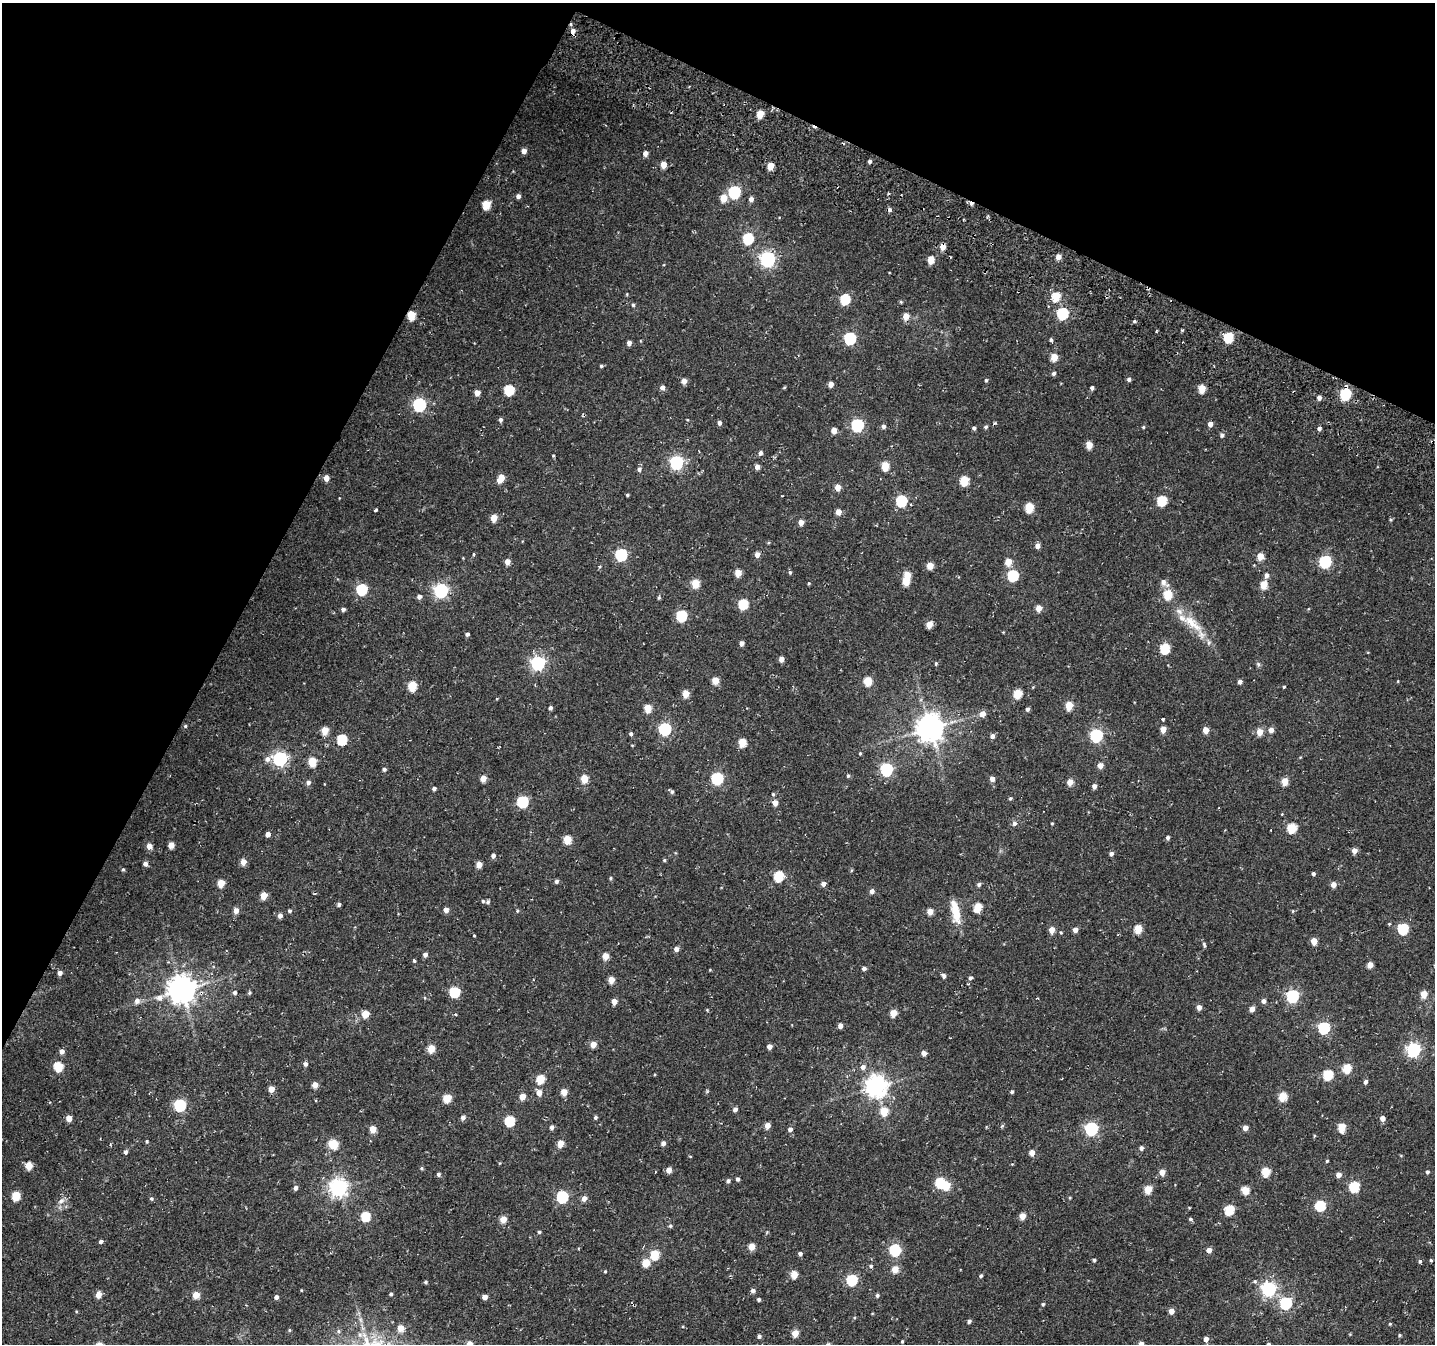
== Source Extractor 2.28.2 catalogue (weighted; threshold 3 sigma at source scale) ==
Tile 2 of 4 x 4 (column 2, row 1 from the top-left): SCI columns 1507-2939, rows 4359-5700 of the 5806 x 5920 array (HDU 1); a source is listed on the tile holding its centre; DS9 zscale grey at full resolution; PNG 1437 x 1346 px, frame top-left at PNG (2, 3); no overlay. Shown black and unused: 25% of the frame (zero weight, under 2 of 3 exposures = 3% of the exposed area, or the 3 px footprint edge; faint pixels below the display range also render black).
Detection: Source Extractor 2.28.2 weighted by HDU 2 'WHT'; one run over the whole footprint, this tile lists its part. Background 0.0152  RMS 0.0048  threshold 0.0217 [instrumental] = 3 sigma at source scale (4.5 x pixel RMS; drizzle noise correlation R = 1.50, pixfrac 1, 0.0396/0.0396 arcsec/px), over >= 5 px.
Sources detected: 367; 2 inside a brighter object's white glare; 3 cosmic-ray / hot-pixel residue — not listed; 2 inside a brighter listed object's ellipse — not listed separately; the other 360 listed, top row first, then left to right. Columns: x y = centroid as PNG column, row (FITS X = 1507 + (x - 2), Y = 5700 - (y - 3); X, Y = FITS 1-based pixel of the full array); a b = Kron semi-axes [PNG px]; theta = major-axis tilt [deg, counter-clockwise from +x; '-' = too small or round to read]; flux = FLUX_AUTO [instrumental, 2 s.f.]
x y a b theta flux
760 114 5 5 - 7.7
524 151 5 5 - 2.6
645 153 5 4 - 2.7
870 161 4 3 - 1.2
663 165 5 5 - 5
770 166 5 4 - 6.8
734 192 6 6 - 48
518 196 5 4 - 1.8
723 198 6 5 - 7.4
751 199 5 5 - 2
486 205 6 5 - 13
748 238 6 5 - 33
943 247 5 5 - 4.2
1058 257 5 4 - 3.4
767 259 7 6 - 120
931 260 5 4 - 7.9
627 294 4 3 - 0.43
1056 296 5 5 - 16
845 299 6 5 - 25
633 305 4 4 - 0.66
1062 313 6 6 - 44
411 315 6 5 - 13
906 316 5 5 - 5.5
1134 321 4 3 - 0.68
1228 337 6 5 - 23
850 338 6 6 - 49
1051 340 4 4 - 0.86
629 343 4 4 - 1.8
1054 357 5 5 - 7.9
601 366 4 4 - 0.59
1053 373 5 4 - 1.1
1129 379 5 4 - 1.2
986 380 5 4 - 0.63
684 381 5 5 - 3.2
830 384 4 4 - 3.1
662 387 5 5 - 2.1
784 388 5 3 - 0.45
1092 388 4 4 - 1.1
1202 389 5 5 - 9.9
509 390 6 5 - 26
477 393 5 5 - 4
1345 394 6 5 - 37
1319 398 5 5 - 1.9
419 404 6 6 - 75
501 419 5 5 - 1.2
719 423 4 4 - 1.5
1210 424 5 4 - 2.5
857 425 6 6 - 57
883 426 5 5 - 1.3
986 427 5 4 - 0.82
1143 427 4 4 - 0.5
974 428 4 4 - 0.94
1319 428 4 4 - 1.2
834 430 4 4 - 3.8
1222 435 5 5 - 1.4
1089 445 5 4 - 6.4
760 453 5 4 - 1.5
553 456 4 3 - 0.41
676 462 6 6 - 81
885 466 6 5 - 13
757 467 5 5 - 2.4
639 469 6 5 - 1.3
326 478 5 5 - 3.7
501 478 8 5 57 7.5
964 481 6 5 - 17
838 487 5 4 - 5.3
627 495 3 3 - 0.61
901 501 6 5 - 37
1162 501 6 5 - 23
1029 507 6 5 - 16
376 510 4 3 - 0.64
838 512 5 4 - 4
494 518 5 4 - 7.1
1390 520 4 4 - 0.65
801 522 4 4 - 3.4
1037 546 5 5 - 2.7
474 554 4 3 - 0.43
757 554 5 4 - 2.9
621 555 6 6 - 51
1260 556 5 4 - 7.2
1325 561 6 6 - 55
507 562 5 4 - 3.7
1008 562 5 5 - 7.2
930 565 5 5 - 6.4
599 567 5 3 - 0.55
790 572 5 4 - 0.79
738 573 5 4 - 6.9
1013 575 6 5 - 36
1267 575 6 5 - 2
906 581 5 5 - 10
695 583 5 5 - 12
809 583 4 4 - 0.47
1164 583 12 7 -42 2.8
1264 585 5 5 - 10
361 589 6 6 - 37
441 590 7 6 - 87
1168 594 6 5 - 15
419 597 5 5 - 1.7
659 597 5 4 - 0.7
743 604 6 5 - 23
1039 608 5 4 - 5.1
343 609 5 4 - 1.2
681 616 6 5 - 35
1192 623 39 13 -39 13
929 625 5 4 - 5.3
467 634 4 4 - 1
741 643 4 4 - 2.4
1165 648 6 5 - 24
781 659 4 4 - 3.1
538 663 6 6 - 100
936 663 5 4 - 0.64
1258 664 6 5 - 0.82
715 680 5 5 - 7.3
867 681 5 5 - 14
1398 681 5 3 - 0.34
1240 682 4 4 - 1.8
412 686 6 5 - 18
1284 687 3 3 - 0.49
686 694 5 5 - 8.8
1017 694 5 5 - 15
1069 706 5 5 - 11
550 708 4 4 - 1.2
648 708 5 5 - 9.3
1027 709 5 4 - 1.2
982 714 6 5 - 3.5
1163 719 3 3 - 1.4
185 726 4 4 - 0.68
930 728 9 8 - 590
665 729 6 6 - 54
1163 729 5 4 - 5.2
325 730 5 5 - 8.3
1206 730 5 4 - 6
1271 730 5 4 - 3.6
1260 732 5 5 - 6.7
631 734 4 4 - 0.96
1096 735 6 6 - 69
992 736 4 4 - 2
342 739 6 5 - 25
742 742 5 5 - 11
632 745 4 3 - 0.34
860 753 4 3 - 0.5
280 758 6 6 - 99
267 759 7 6 - 2.1
312 762 5 5 - 13
1100 766 5 5 - 3.8
384 769 4 4 - 1.1
886 769 6 6 - 59
848 776 5 4 - 0.69
717 778 6 6 - 53
483 779 5 4 - 4.9
584 779 5 5 - 9.3
992 779 5 4 - 2.7
1284 781 5 5 - 8.9
308 782 5 5 - 1.6
1070 782 5 5 - 5.3
1094 786 4 4 - 2
434 788 4 4 - 1.3
672 792 5 5 - 1
773 794 5 4 - 0.64
1010 798 5 4 - 0.64
522 802 6 6 - 40
775 803 5 4 - 4
1014 823 6 6 - 1.4
1052 823 3 3 - 0.43
1292 828 5 5 - 22
268 834 4 4 - 2.7
1168 838 5 4 - 1.1
567 840 5 5 - 12
171 845 4 4 - 5.1
149 846 5 5 - 3.8
1354 851 5 4 - 3.7
1111 854 4 4 - 1.5
493 856 4 4 - 1.8
664 860 5 4 - 0.59
243 862 5 5 - 4.7
145 864 5 5 - 1.9
479 865 5 5 - 4.5
123 869 4 4 - 0.6
851 870 5 3 - 0.48
1313 874 4 3 - 1.1
779 876 6 5 - 26
610 878 5 4 - 0.62
556 881 5 4 - 1.2
221 883 5 5 - 9
823 884 5 4 - 2.3
979 884 5 5 - 1.2
1333 884 4 4 - 3.7
872 891 5 5 - 2.1
263 896 5 5 - 7.5
488 902 6 4 18 0.9
339 905 5 4 - 1.1
978 907 5 5 - 15
446 910 5 4 - 2.7
236 911 5 5 - 3.4
289 911 4 4 - 0.83
517 911 5 4 - 0.54
955 911 27 9 -79 11
1293 911 5 3 - 0.37
930 912 5 4 - 6
280 915 5 5 - 2
1389 924 4 4 - 0.44
1138 929 5 5 - 13
1403 929 6 5 - 32
1052 930 6 5 - 4.1
1075 930 4 4 - 3.1
1061 932 5 4 - 0.48
474 935 3 2 - 0.4
1314 941 5 4 - 8.1
1204 944 8 4 -79 0.91
676 949 4 4 - 2.5
425 955 5 4 - 1.8
605 956 5 4 - 6.2
414 961 5 4 - 0.69
1370 965 4 4 - 4.9
864 968 4 4 - 1.6
60 973 4 4 - 2.3
944 976 5 4 - 1.6
970 978 5 5 - 1
611 980 5 4 - 5.7
181 990 9 8 - 620
234 992 5 5 - 1.2
454 992 6 5 - 28
249 993 5 4 - 0.72
1424 994 5 4 - 8.5
1292 996 6 5 - 58
160 998 8 7 - 2.5
424 998 5 3 - 0.45
137 1001 7 6 - 2.2
614 1001 4 4 - 4.5
1263 1001 5 4 - 1.9
1199 1007 5 4 - 2.9
1252 1009 4 4 - 3.4
707 1010 4 4 - 0.4
893 1013 5 4 - 8.4
365 1014 5 5 - 8.4
840 1026 4 4 - 2.5
1324 1028 6 5 - 47
593 1044 5 4 - 4.9
769 1046 4 4 - 2.4
431 1049 5 5 - 10
1413 1050 6 6 - 97
62 1051 5 4 - 2.6
924 1053 4 4 - 2.9
305 1064 5 5 - 1.3
58 1066 5 5 - 21
863 1067 6 5 - 2.3
1347 1068 5 5 - 17
1328 1075 5 5 - 24
540 1079 5 5 - 16
1365 1082 4 4 - 1.7
315 1085 5 4 - 4.5
876 1086 7 7 - 310
271 1089 5 4 - 4.2
564 1092 5 4 - 6.7
1012 1092 4 3 - 0.93
539 1093 5 5 - 4
1283 1096 5 5 - 16
522 1097 5 5 - 5.3
447 1098 5 5 - 15
180 1105 6 6 - 51
735 1109 4 4 - 1.9
884 1111 5 5 - 11
463 1117 5 4 - 2.1
595 1117 4 4 - 0.96
69 1118 4 4 - 5.6
1382 1118 4 4 - 3.3
509 1121 6 5 - 29
767 1126 5 4 - 4.4
1002 1126 6 3 37 0.57
552 1127 5 4 - 1.5
1342 1127 5 5 - 12
1245 1128 4 4 - 3.6
373 1129 5 4 - 7.2
790 1129 5 5 - 1.9
1091 1129 6 6 - 71
1314 1136 5 3 - 0.48
147 1141 5 3 - 0.53
560 1143 5 4 - 6.7
663 1143 4 4 - 1.9
333 1144 7 5 -20 17
1141 1148 5 4 - 1.6
126 1152 5 4 - 1.3
1032 1153 5 4 - 3.9
1327 1161 3 3 - 0.61
500 1163 5 3 - 0.37
29 1166 5 5 - 10
422 1168 5 4 - 0.65
669 1170 5 4 - 4.1
1162 1172 4 4 - 4.9
1266 1172 5 5 - 17
1427 1172 5 4 - 0.93
438 1174 5 4 - 1.1
1339 1175 4 4 - 3.3
738 1179 4 4 - 1.2
728 1181 5 5 - 1.1
940 1183 5 5 - 25
1354 1187 5 5 - 33
296 1188 5 4 - 1.5
338 1188 7 7 - 190
1148 1189 5 5 - 12
1245 1190 5 5 - 11
16 1196 5 5 - 15
562 1197 6 5 - 49
584 1198 5 4 - 3.4
1070 1198 5 3 - 0.42
151 1199 5 5 - 0.8
61 1201 10 7 29 2.2
1320 1206 5 5 - 32
1229 1210 5 5 - 26
365 1216 5 5 - 20
1022 1216 4 4 - 6.2
503 1219 5 4 - 7.6
1190 1219 4 4 - 0.87
670 1226 5 4 - 0.78
539 1232 4 4 - 0.67
101 1241 4 4 - 1.2
751 1247 5 4 - 7.3
895 1250 6 5 - 47
1209 1250 4 4 - 3.3
800 1254 4 4 - 1.4
655 1255 5 5 - 20
1094 1260 4 3 - 0.89
1431 1260 4 4 - 0.52
1420 1261 5 4 - 0.73
646 1263 5 5 - 12
871 1266 5 4 - 0.79
895 1269 5 4 - 7.8
605 1271 4 3 - 0.47
794 1275 5 4 - 8.8
981 1276 5 4 - 0.87
852 1280 6 5 - 37
1255 1281 5 4 - 0.71
425 1282 4 3 - 0.78
1269 1289 6 6 - 110
301 1290 4 3 - 0.34
753 1291 5 4 - 1.6
391 1294 4 3 - 0.85
98 1295 5 4 - 4.8
196 1295 5 4 - 8.3
877 1295 5 4 - 1
276 1297 4 4 - 1.6
484 1297 4 4 - 3.1
759 1300 3 3 - 1.1
1286 1303 6 5 - 50
1043 1304 4 4 - 0.7
1171 1311 4 4 - 4.5
361 1320 7 4 -71 1.1
969 1321 4 4 - 1.3
1390 1324 4 3 - 0.51
400 1328 5 5 - 5.8
289 1330 5 4 - 0.47
338 1331 6 5 - 0.88
795 1333 5 4 - 7.8
1399 1335 4 4 - 0.69
759 1336 4 4 - 1.2
1206 1339 4 4 - 3.1
902 1341 4 3 - 0.56
469 1344 5 4 - 7.9
1141 1344 5 4 - 3.8
1268 1344 3 3 - 1.2
Overlapping masked pixels (flux is a lower limit): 3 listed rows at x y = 943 247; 411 315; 1345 394
Isophote crosses this tile's border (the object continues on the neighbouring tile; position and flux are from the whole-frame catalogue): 3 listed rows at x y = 469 1344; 1141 1344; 1268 1344